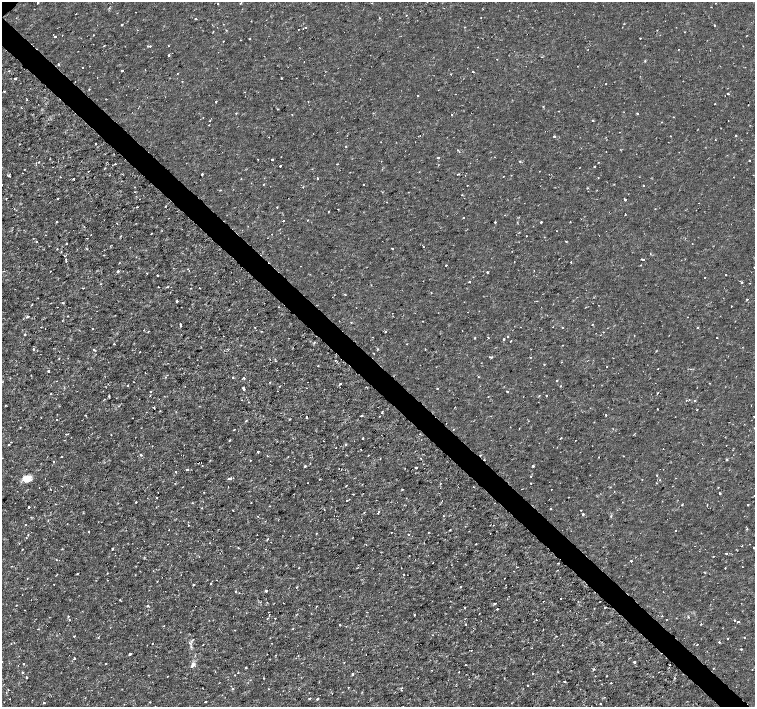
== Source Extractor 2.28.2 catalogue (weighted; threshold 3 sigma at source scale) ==
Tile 6 of 4 x 4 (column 2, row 2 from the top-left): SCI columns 1512-3016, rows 3043-4451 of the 6027 x 6019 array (HDU 1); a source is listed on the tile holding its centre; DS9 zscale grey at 2 x 2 block average (1 PNG px = mean of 2 x 2 image px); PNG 757 x 709 px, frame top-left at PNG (2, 2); no overlay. Shown black and unused: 4% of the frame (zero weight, under 2 of 3 exposures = <1% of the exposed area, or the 3 px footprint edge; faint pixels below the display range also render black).
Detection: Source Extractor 2.28.2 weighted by HDU 2 'WHT'; one run over the whole footprint, this tile lists its part. Background -9.44e-06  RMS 8.1e-04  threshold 0.00366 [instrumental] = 3 sigma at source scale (4.5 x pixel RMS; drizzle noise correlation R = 1.50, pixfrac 1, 0.0396/0.0396 arcsec/px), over >= 5 px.
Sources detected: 479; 13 cosmic-ray / hot-pixel residue — not listed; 1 inside a brighter listed object's ellipse — not listed separately; the other 465 listed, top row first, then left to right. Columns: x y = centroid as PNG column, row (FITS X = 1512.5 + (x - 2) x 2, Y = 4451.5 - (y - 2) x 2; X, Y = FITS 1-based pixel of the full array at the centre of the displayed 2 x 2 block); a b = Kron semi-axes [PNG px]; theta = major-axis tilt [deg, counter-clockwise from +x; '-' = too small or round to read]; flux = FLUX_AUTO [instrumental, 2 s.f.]
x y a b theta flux
38 3 2 2 - 0.31
240 3 2 2 - 0.22
715 3 2 2 - 0.11
218 4 2 2 - 0.12
136 12 2 2 - 0.061
406 15 2 2 - 0.47
481 17 2 2 - 0.11
379 18 3 2 - 0.15
196 19 2 2 - 0.49
251 21 2 2 - 0.076
122 24 2 2 - 0.15
714 25 2 2 - 0.38
306 27 2 2 - 0.14
465 27 2 2 - 0.077
226 30 3 2 - 0.13
298 30 2 2 - 0.08
94 35 2 2 - 0.16
747 35 2 2 - 0.096
55 36 2 2 - 0.51
640 38 2 2 - 0.11
250 39 2 2 - 0.18
240 40 2 2 - 0.071
223 41 2 2 - 0.11
104 45 2 2 - 0.25
150 46 3 3 - 0.2
168 46 2 2 - 0.078
477 47 2 2 - 0.078
588 49 2 2 - 0.065
678 49 2 2 - 0.092
169 55 2 2 - 0.22
645 61 3 2 - 0.14
304 62 2 2 - 0.063
58 64 2 2 - 0.42
82 68 2 2 - 0.28
338 68 2 2 - 0.063
467 68 2 2 - 0.06
9 71 2 2 - 0.096
122 71 3 2 - 0.32
473 72 2 2 - 0.21
177 73 2 2 - 0.1
451 74 2 2 - 0.08
15 79 3 2 - 0.34
182 81 2 2 - 0.079
119 82 2 2 - 0.05
606 83 2 2 - 0.087
89 89 2 2 - 0.11
4 91 2 2 - 0.13
244 92 2 2 - 0.11
456 94 2 2 - 0.066
728 94 2 2 - 0.63
418 95 2 2 - 0.14
27 99 2 2 - 0.14
308 101 2 2 - 0.075
216 102 3 2 - 0.19
715 104 2 2 - 0.25
748 105 2 2 - 0.082
543 106 2 2 - 0.087
558 111 2 2 - 0.084
236 113 2 2 - 0.16
637 113 2 2 - 0.41
292 114 2 2 - 0.07
452 114 2 2 - 0.35
673 117 2 2 - 0.11
209 121 2 2 - 0.14
593 121 2 2 - 0.21
620 132 2 2 - 0.12
735 135 2 2 - 0.14
418 136 2 2 - 0.085
554 136 3 2 - 0.27
20 144 2 2 - 0.088
96 144 2 2 - 0.2
346 146 2 2 - 0.11
458 150 2 2 - 0.13
105 154 2 2 - 0.071
636 154 2 2 - 0.055
281 157 2 2 - 0.066
438 158 2 2 - 0.3
272 159 2 2 - 0.43
749 160 2 2 - 0.36
519 161 3 2 - 0.11
39 162 3 2 - 0.11
598 162 2 2 - 0.094
115 164 2 2 - 0.2
337 164 2 2 - 0.1
280 166 2 2 - 3.4
580 167 2 2 - 0.09
594 167 2 2 - 0.14
350 172 2 2 - 0.087
202 174 2 2 - 0.27
458 174 2 2 - 0.17
549 174 2 2 - 0.28
9 176 4 2 - 0.2
503 176 2 2 - 0.12
61 177 2 2 - 0.14
317 178 2 2 - 0.58
74 179 2 2 - 0.52
263 184 2 2 - 0.22
614 184 2 2 - 0.12
364 185 2 2 - 0.12
467 185 2 2 - 0.18
643 185 2 2 - 0.24
303 187 2 2 - 0.21
220 190 2 2 - 0.13
135 192 2 2 - 0.089
628 194 2 2 - 0.065
462 195 2 2 - 0.11
6 198 3 2 - 0.091
57 198 2 2 - 0.19
625 200 2 2 - 0.34
387 202 2 2 - 0.072
165 206 2 2 - 0.24
137 207 2 2 - 0.13
277 207 2 2 - 0.22
338 209 2 2 - 0.075
655 209 2 2 - 0.074
329 211 2 2 - 0.13
625 214 2 2 - 0.32
463 217 2 2 - 0.33
308 220 2 2 - 0.083
283 221 2 2 - 0.33
57 222 2 2 - 0.19
495 222 2 2 - 0.3
541 222 2 2 - 0.49
570 222 2 2 - 0.1
117 223 2 2 - 0.15
248 226 2 2 - 0.075
556 231 2 2 - 0.055
151 233 2 2 - 0.097
272 234 2 2 - 0.13
121 236 3 2 - 0.11
526 236 2 2 - 0.21
37 241 2 2 - 0.22
566 241 2 2 - 0.17
66 243 2 2 - 0.36
692 243 2 2 - 0.076
423 247 2 2 - 0.17
87 248 5 2 - 0.13
57 249 2 2 - 0.14
392 249 2 2 - 0.33
650 254 2 2 - 0.088
104 255 3 2 - 0.087
65 256 2 2 - 0.094
66 259 3 2 - 0.21
643 259 3 2 - 0.52
571 262 2 2 - 0.16
119 263 2 2 - 0.093
446 265 2 2 - 0.77
641 265 2 2 - 0.096
50 271 2 2 - 0.17
118 271 2 2 - 0.44
487 272 2 2 - 0.53
147 273 2 2 - 0.1
726 275 2 2 - 0.3
157 276 2 2 - 0.25
705 278 2 2 - 0.097
423 281 2 2 - 0.053
469 282 3 2 - 0.13
741 282 2 2 - 0.51
100 284 2 2 - 0.11
158 287 2 2 - 0.15
167 287 3 2 - 0.15
83 288 2 2 - 0.17
191 288 2 2 - 0.087
199 288 2 2 - 0.16
586 290 2 2 - 0.061
431 293 2 2 - 0.13
345 294 2 2 - 0.21
747 299 2 2 - 0.16
177 301 2 2 - 0.43
63 303 2 2 - 0.21
593 303 2 2 - 0.065
31 305 2 2 - 0.14
731 306 2 2 - 0.2
467 312 2 2 - 0.08
28 316 4 2 - 0.38
688 317 2 2 - 0.061
339 321 2 2 - 0.085
180 324 3 2 - 0.6
592 324 2 2 - 0.24
41 327 2 2 - 0.19
255 327 2 2 - 0.14
553 327 2 2 - 0.094
563 327 2 2 - 0.15
698 327 2 2 - 0.17
92 329 2 2 - 0.18
219 329 2 2 - 0.11
148 331 3 2 - 0.14
385 332 2 2 - 0.13
603 332 2 2 - 0.12
25 335 2 2 - 0.77
634 335 2 2 - 0.081
507 337 2 2 - 0.11
475 338 2 2 - 0.18
488 338 3 2 - 0.11
717 338 2 2 - 0.39
504 339 2 2 - 0.32
511 341 2 2 - 0.22
314 343 3 2 - 0.15
114 344 2 2 - 0.22
406 344 2 2 - 0.081
241 345 2 2 - 0.09
562 345 2 2 - 0.11
742 347 2 2 - 0.078
33 349 2 2 - 0.51
377 349 3 2 - 0.16
425 349 2 2 - 0.43
94 350 2 2 - 0.29
656 351 2 2 - 0.13
140 352 2 2 - 0.25
491 357 3 2 - 0.34
59 359 2 2 - 0.14
335 360 3 2 - 0.13
292 363 2 2 - 0.085
318 366 2 2 - 0.087
607 367 2 2 - 0.088
658 369 2 2 - 0.13
691 369 3 2 - 0.1
48 371 2 2 - 0.47
145 372 2 2 - 0.12
166 377 3 2 - 0.19
233 377 2 2 - 0.31
478 377 3 2 - 0.099
244 378 2 2 - 0.29
557 380 2 2 - 0.12
56 381 2 2 - 0.069
133 382 2 2 - 0.084
270 382 2 2 - 0.16
710 383 2 2 - 0.094
340 384 2 2 - 0.23
560 386 2 2 - 0.16
243 387 2 2 - 0.44
306 388 2 2 - 0.099
437 388 2 2 - 0.13
244 389 2 2 - 0.32
507 391 2 2 - 0.38
150 392 2 2 - 0.26
658 393 3 2 - 0.13
150 395 2 2 - 0.15
546 395 2 2 - 0.27
109 396 3 2 - 0.2
242 400 2 2 - 0.065
689 400 2 2 - 0.1
695 400 2 2 - 0.11
5 405 3 2 - 0.11
154 407 3 2 - 0.15
658 409 2 2 - 0.22
697 410 2 2 - 0.2
146 412 2 2 - 0.064
382 412 3 2 - 0.17
606 415 2 2 - 0.46
361 416 2 2 - 0.89
753 416 2 2 - 0.074
306 417 2 2 - 0.87
57 420 2 2 - 0.28
246 421 3 2 - 0.14
20 427 3 2 - 0.099
510 427 2 2 - 0.061
519 428 2 2 - 0.093
453 429 2 2 - 0.15
234 430 3 2 - 0.24
111 435 2 2 - 0.18
363 438 2 2 - 0.42
561 438 2 2 - 0.17
575 440 2 2 - 0.065
324 441 2 2 - 0.11
11 442 2 2 - 0.17
9 444 2 2 - 0.22
346 444 2 2 - 0.2
336 448 2 2 - 0.11
361 449 2 2 - 0.083
663 449 2 2 - 0.076
258 452 2 2 - 0.31
141 455 2 2 - 0.63
267 455 3 2 - 0.13
368 455 2 2 - 0.13
62 456 2 2 - 0.27
599 457 2 2 - 0.17
380 459 2 2 - 0.11
727 459 3 3 - 0.17
54 461 2 2 - 0.18
250 461 2 2 - 0.085
423 464 2 2 - 0.075
202 466 2 2 - 0.097
305 466 2 2 - 0.25
533 466 2 2 - 0.36
405 468 2 2 - 0.084
416 468 2 2 - 0.43
187 469 2 2 - 0.31
176 472 2 2 - 0.41
656 475 2 2 - 0.14
531 476 2 2 - 0.094
27 478 10 7 0 2
230 478 4 2 - 0.68
676 478 2 2 - 0.06
642 479 2 2 - 0.09
659 480 2 2 - 0.18
175 483 2 2 - 0.1
307 483 2 2 - 0.077
530 483 2 2 - 0.11
657 483 2 2 - 0.16
362 484 2 2 - 0.14
346 485 2 2 - 0.22
473 487 2 2 - 0.11
718 487 2 2 - 0.1
402 489 2 2 - 0.15
614 491 2 2 - 0.12
158 492 2 2 - 0.072
204 492 2 2 - 0.079
719 493 2 2 - 0.2
353 494 2 2 - 0.37
754 495 2 2 - 0.087
156 498 2 2 - 0.22
347 500 2 2 - 0.086
136 502 2 2 - 0.17
193 503 2 2 - 0.083
251 503 2 2 - 0.077
682 504 2 2 - 0.14
707 504 2 2 - 0.12
748 505 2 2 - 0.19
270 506 2 2 - 0.076
29 507 2 2 - 2.3
202 508 2 2 - 0.13
551 508 2 2 - 0.24
232 510 2 2 - 0.14
324 510 2 2 - 0.076
581 510 2 2 - 0.1
364 512 2 2 - 0.11
379 512 2 2 - 0.48
583 514 2 2 - 0.27
258 516 2 2 - 0.068
443 516 2 2 - 0.087
25 524 2 2 - 0.11
188 525 2 2 - 0.19
493 525 2 2 - 0.068
747 529 3 2 - 0.15
450 530 2 2 - 0.28
675 530 2 2 - 0.75
469 531 2 2 - 0.15
88 532 2 2 - 0.17
391 532 2 2 - 0.21
428 532 2 2 - 0.23
316 533 2 2 - 0.17
490 533 2 2 - 0.092
28 534 2 2 - 0.18
408 534 3 2 - 0.13
26 537 2 2 - 0.11
267 539 3 2 - 0.23
210 543 2 2 - 0.073
424 543 2 2 - 0.11
476 544 2 2 - 0.12
742 546 2 2 - 0.089
238 548 3 2 - 0.11
22 549 2 2 - 0.11
112 549 2 2 - 0.34
726 553 2 2 - 0.3
199 556 2 2 - 0.075
56 560 2 2 - 0.15
631 561 2 2 - 0.49
433 563 2 2 - 0.07
558 563 2 2 - 0.17
11 566 2 2 - 0.08
299 568 2 2 - 0.12
725 568 2 2 - 0.27
557 570 2 2 - 0.081
153 571 2 2 - 0.076
514 571 2 2 - 0.14
705 573 3 2 - 0.11
77 574 3 2 - 0.12
404 574 2 2 - 0.17
162 577 2 2 - 0.08
504 578 2 2 - 0.11
27 579 2 2 - 0.12
107 580 2 2 - 0.14
217 580 2 2 - 0.1
157 581 2 2 - 0.09
211 583 2 2 - 0.31
54 584 2 2 - 0.073
194 585 2 2 - 0.57
296 587 2 2 - 0.18
460 587 2 2 - 0.44
235 591 3 2 - 0.12
266 591 2 2 - 1.1
561 599 2 2 - 0.24
119 600 2 2 - 0.18
543 601 2 2 - 0.081
495 603 3 2 - 0.21
16 605 2 2 - 0.18
148 606 3 3 - 0.27
464 607 3 2 - 0.14
605 608 2 2 - 0.36
497 609 2 2 - 0.32
24 610 2 2 - 0.079
479 614 2 2 - 0.17
296 615 3 2 - 0.13
414 615 2 2 - 0.26
68 616 2 2 - 0.35
662 616 2 2 - 0.25
688 617 3 2 - 0.11
267 618 2 2 - 0.3
69 620 2 2 - 0.27
536 620 2 2 - 0.08
734 620 2 2 - 0.22
738 622 3 2 - 0.37
466 624 2 2 - 0.18
701 624 2 2 - 0.16
339 625 2 2 - 0.22
164 626 3 2 - 0.084
38 629 2 2 - 0.096
293 629 2 2 - 0.16
235 630 2 2 - 0.093
74 636 2 2 - 0.33
744 637 2 2 - 0.13
727 638 2 2 - 0.16
193 639 2 2 - 0.09
719 642 2 2 - 0.55
152 643 2 2 - 0.33
189 643 3 2 - 0.25
11 644 2 2 - 0.085
147 645 2 2 - 0.15
697 645 2 2 - 0.14
191 647 6 2 -79 0.23
741 649 2 2 - 0.28
471 650 3 2 - 0.15
130 654 2 2 - 0.69
267 654 2 2 - 0.061
276 655 2 2 - 0.12
298 656 2 2 - 0.18
74 658 2 2 - 0.56
634 662 2 2 - 0.73
106 663 2 2 - 0.1
24 664 2 2 - 0.18
193 664 6 5 - 0.64
465 665 2 2 - 0.086
670 665 2 2 - 0.11
246 668 2 2 - 0.22
593 669 4 2 - 0.2
752 669 2 2 - 0.1
431 670 2 2 - 0.11
22 672 2 2 - 0.28
459 672 2 2 - 0.11
238 673 3 2 - 0.096
532 673 2 2 - 0.1
353 674 2 2 - 0.46
234 675 2 2 - 0.11
167 676 2 2 - 0.085
607 676 2 2 - 0.12
27 677 2 2 - 0.2
301 677 2 2 - 0.11
264 678 2 2 - 0.11
675 678 2 2 - 0.18
564 681 3 2 - 0.2
219 683 2 2 - 0.06
611 683 2 2 - 0.26
456 686 2 2 - 0.073
528 686 2 2 - 0.17
233 688 3 3 - 0.21
401 688 3 2 - 0.16
8 689 2 2 - 0.19
269 689 2 2 - 0.12
310 698 2 2 - 0.25
10 699 2 2 - 0.1
317 699 2 2 - 0.29
205 702 2 2 - 0.37
44 703 2 2 - 0.26
600 704 2 2 - 0.21
Isophote crosses this tile's border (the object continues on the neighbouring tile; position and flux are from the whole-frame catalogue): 2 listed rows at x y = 38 3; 754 495
Diffuse or blended objects may show on this block-average render without a row.